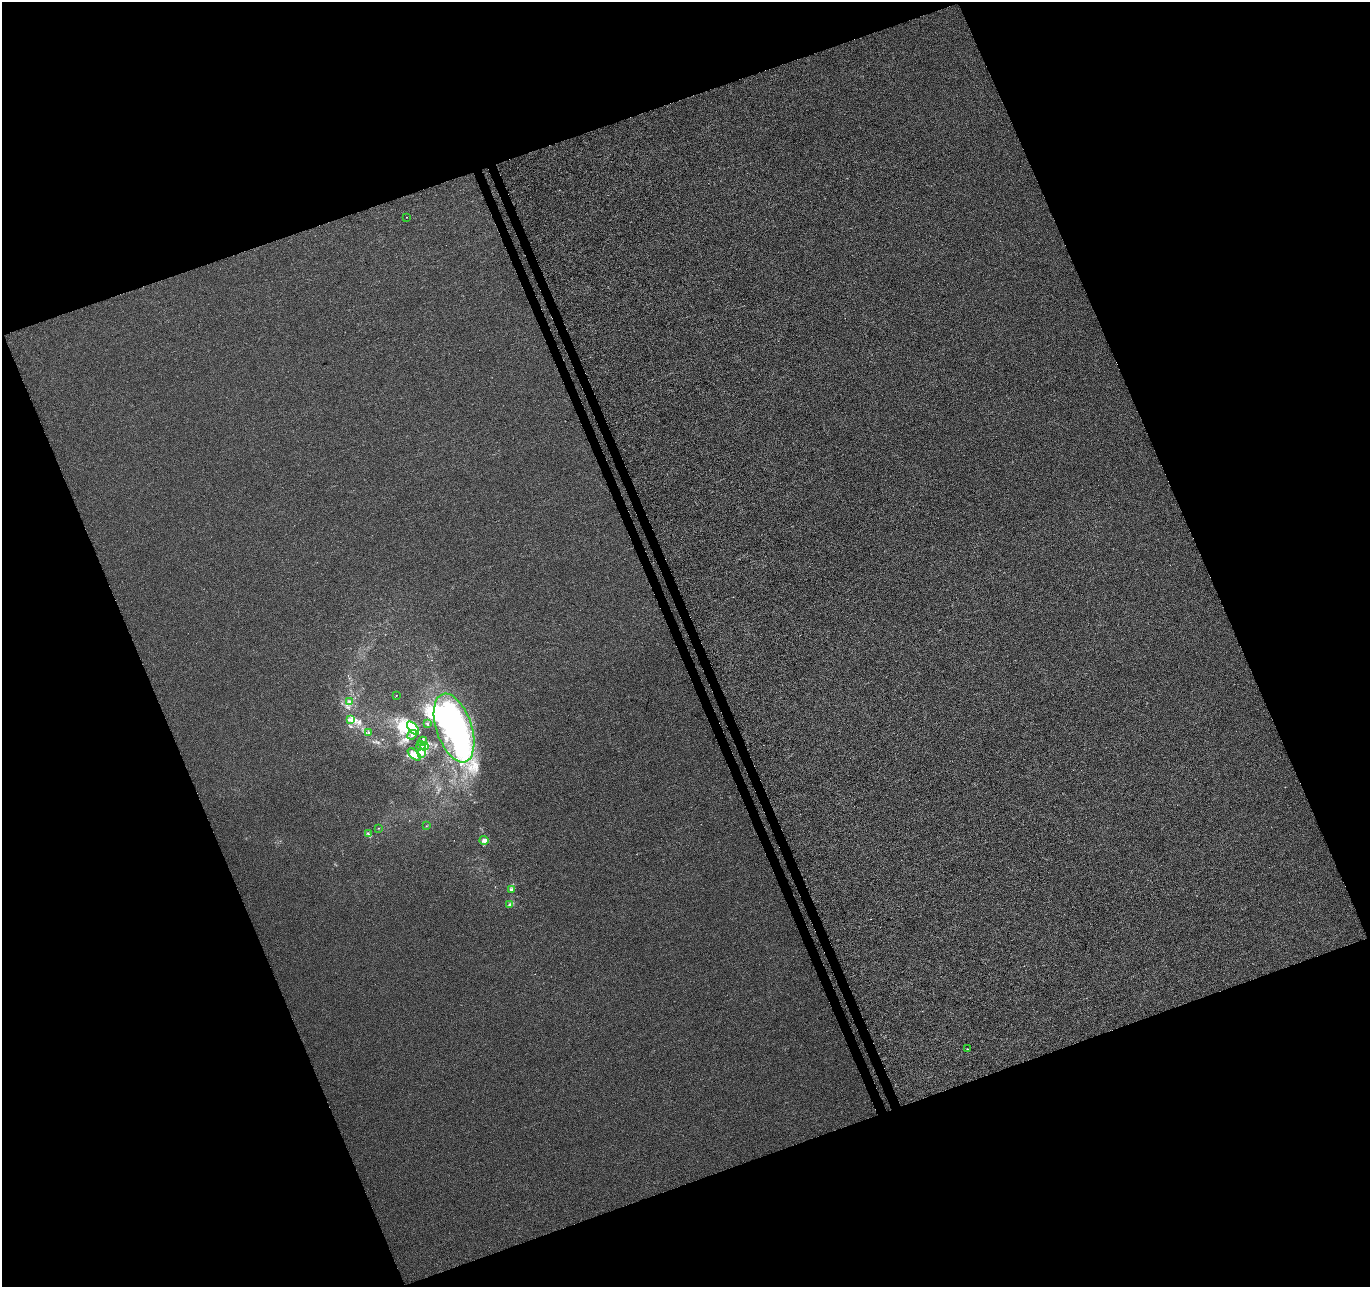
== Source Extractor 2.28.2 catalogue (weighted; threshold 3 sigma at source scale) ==
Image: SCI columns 55-5524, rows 98-5236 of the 5581 x 5389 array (HDU 1 of 3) = the unmasked area's bounding box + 8 px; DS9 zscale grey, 4 x 4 block average (1 PNG px = mean of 4 x 4 image px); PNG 1372 x 1289 px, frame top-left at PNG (2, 2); each listed source drawn as its Kron ellipse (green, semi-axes under 4 px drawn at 4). Shown black and unused: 42% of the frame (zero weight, under 3 of 4 exposures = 5% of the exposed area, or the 3 px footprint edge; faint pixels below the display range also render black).
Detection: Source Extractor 2.28.2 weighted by HDU 2 'WHT'. Background -1.70e-04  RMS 0.0042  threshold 0.0188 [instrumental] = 3 sigma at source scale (4.5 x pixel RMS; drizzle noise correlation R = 1.50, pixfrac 1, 0.0396/0.0396 arcsec/px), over >= 5 px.
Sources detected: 37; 6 inside a brighter object's white glare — neither listed nor drawn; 3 coinciding with a brighter row at this scale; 7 inside a brighter listed object's ellipse — not listed separately; the other 21 listed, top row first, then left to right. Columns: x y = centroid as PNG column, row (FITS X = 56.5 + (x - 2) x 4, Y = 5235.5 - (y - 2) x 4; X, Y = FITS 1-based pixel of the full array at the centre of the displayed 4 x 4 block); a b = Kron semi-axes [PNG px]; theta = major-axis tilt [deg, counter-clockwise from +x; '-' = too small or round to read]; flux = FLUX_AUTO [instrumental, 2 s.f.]
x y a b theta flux
406 217 2 2 - 0.62
396 695 2 2 - 0.89
349 702 3 2 - 2.3
350 719 2 2 - 2.6
427 723 2 2 - 2.1
413 728 8 3 -50 88
454 728 36 17 -71 490
369 732 2 2 - 1.1
412 735 5 2 - 4.9
422 741 5 3 - 6.7
421 746 5 3 - 7.1
424 746 4 3 - 8.9
414 754 8 4 -42 12
422 754 2 2 - 2.4
426 826 2 2 - 0.85
379 828 2 2 - 0.75
368 834 2 2 - 1.4
484 840 4 3 - 5.8
511 890 4 2 - 3.3
510 904 3 2 - 2.2
967 1049 2 2 - 2.3
Diffuse or blended objects may show on this block-average render without a row.